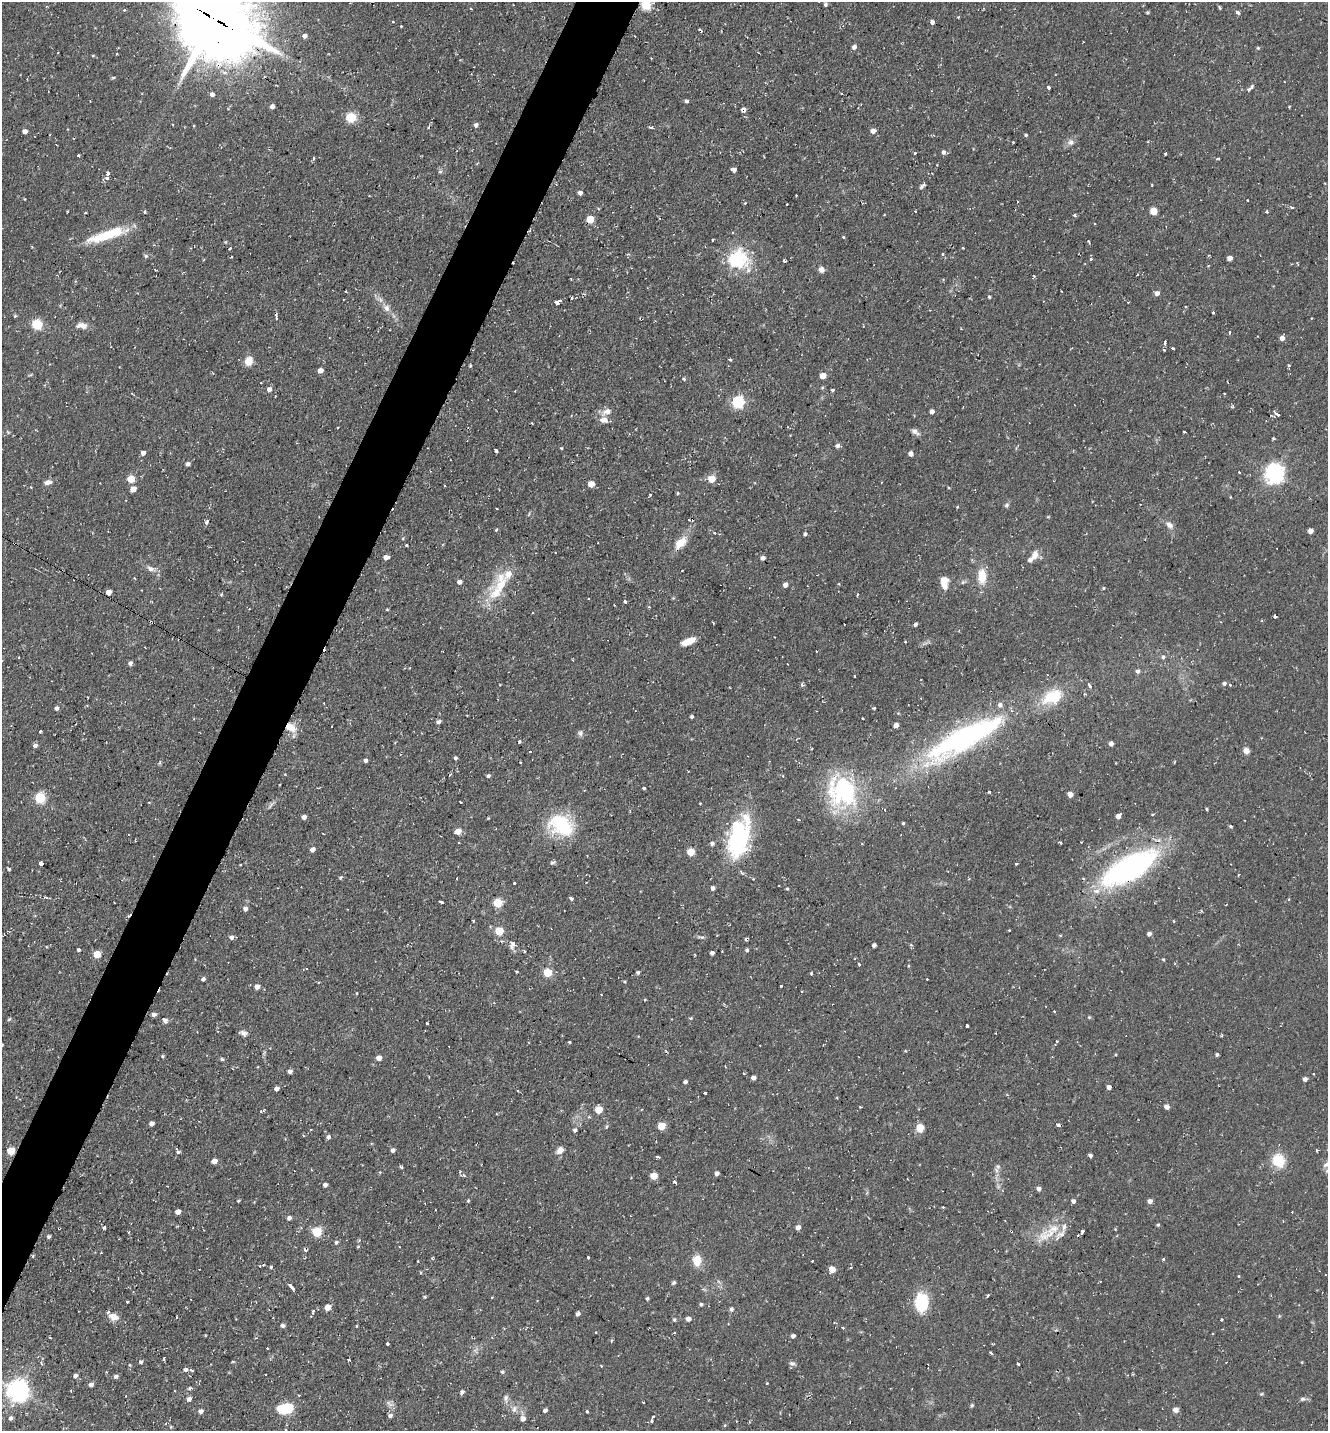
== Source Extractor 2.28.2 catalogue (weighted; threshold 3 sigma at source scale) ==
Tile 7 of 4 x 4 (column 3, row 2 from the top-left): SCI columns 2928-4253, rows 2857-4285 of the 5727 x 5714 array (HDU 1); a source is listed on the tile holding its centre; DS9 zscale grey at full resolution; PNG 1330 x 1433 px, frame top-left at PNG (2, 2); no overlay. Shown black and unused: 4% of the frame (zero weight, under 2 of 3 exposures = <1% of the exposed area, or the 3 px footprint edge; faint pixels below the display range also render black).
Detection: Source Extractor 2.28.2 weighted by HDU 2 'WHT'; one run over the whole footprint, this tile lists its part. Background 0.0823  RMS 0.0071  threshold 0.0319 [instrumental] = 3 sigma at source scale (4.5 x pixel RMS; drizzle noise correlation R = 1.50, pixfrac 1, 0.05/0.05 arcsec/px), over >= 5 px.
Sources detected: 439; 2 inside a brighter object's white glare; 33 cosmic-ray / hot-pixel residue — not listed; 13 inside a brighter listed object's ellipse — not listed separately; the other 391 listed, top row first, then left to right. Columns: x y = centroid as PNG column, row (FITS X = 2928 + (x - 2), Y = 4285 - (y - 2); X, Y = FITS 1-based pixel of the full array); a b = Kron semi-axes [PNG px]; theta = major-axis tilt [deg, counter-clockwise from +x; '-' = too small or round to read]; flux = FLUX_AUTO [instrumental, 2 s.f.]
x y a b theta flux
825 4 3 3 - 1.5
646 5 12 12 - 11
1220 8 6 3 -61 0.85
471 9 3 2 - 0.93
124 10 4 3 - 0.94
1147 12 4 4 - 0.81
1237 12 4 3 - 7.9
958 17 3 3 - 0.69
214 18 30 26 -45 6000
393 21 3 3 - 0.73
932 22 4 3 - 13
304 36 5 4 - 2.7
854 47 5 5 - 2.5
1258 48 4 3 - 0.75
117 54 3 2 - 0.6
93 56 5 3 - 0.66
651 58 2 2 - 0.58
225 72 6 6 - 2.7
1049 87 3 3 - 4.1
1251 87 9 5 53 1.9
212 94 5 4 - 2.5
686 101 4 4 - 1.6
272 106 5 4 - 2.4
1289 106 4 3 - 0.71
744 110 6 5 - 2.5
351 118 5 5 - 48
476 125 5 4 - 2.6
429 127 4 3 - 1.1
651 127 5 3 - 1.3
25 131 4 4 - 3.4
873 131 6 4 12 4.1
1026 135 4 4 - 0.91
1071 142 10 8 11 3.4
943 152 5 4 - 2
915 153 3 3 - 1.3
1166 154 3 3 - 1.8
79 156 3 3 - 2
314 158 3 3 - 1.7
1218 158 4 3 - 0.64
734 170 5 4 - 2.9
440 172 6 4 1 1.1
108 173 3 3 - 5.8
107 178 4 4 - 2.1
1324 183 4 2 - 0.55
923 185 9 4 46 1.9
580 193 4 4 - 2.7
796 195 2 2 - 0.53
1247 200 2 2 - 0.77
745 203 4 3 - 0.92
787 204 2 2 - 0.72
1292 207 6 4 -17 1
915 211 3 3 - 0.73
1153 211 6 6 - 7.2
145 212 4 3 - 1.9
1266 212 3 3 - 1.5
85 213 3 2 - 0.59
1075 215 3 3 - 2
590 219 5 5 - 20
1095 224 3 2 - 0.76
106 236 53 11 16 27
843 237 3 3 - 1.8
712 240 3 3 - 2.8
1088 241 3 2 - 0.87
963 248 3 2 - 0.88
943 254 5 3 - 0.69
146 256 5 5 - 1.3
1230 258 4 4 - 4.1
1091 259 3 3 - 1.7
735 260 10 8 -3 120
784 261 6 2 -45 0.79
821 270 7 6 - 3.5
345 291 3 2 - 0.75
1062 291 3 2 - 0.96
1157 293 5 4 - 3.7
989 297 4 3 - 1.1
572 298 3 3 - 3.1
343 299 2 2 - 0.68
558 302 6 3 26 5.5
1185 307 3 3 - 2
386 308 10 8 -52 4
1213 312 3 3 - 1.6
15 316 4 4 - 0.9
276 318 5 4 - 1.8
1311 318 3 2 - 0.71
641 319 3 2 - 1.1
36 324 5 5 - 52
82 326 15 8 -5 4.9
1230 332 4 3 - 1.2
1282 338 5 4 - 4
1165 343 5 3 - 3.9
1173 349 3 3 - 3.5
1164 350 3 3 - 0.99
730 360 4 3 - 0.82
248 361 10 9 - 6.8
470 366 4 3 - 0.9
1289 366 4 3 - 1.1
320 370 4 4 - 4.7
823 376 5 4 - 9.9
684 379 4 4 - 1.1
261 383 2 2 - 0.67
269 389 5 5 - 3.2
832 390 4 3 - 0.99
515 391 3 2 - 0.55
1224 393 2 2 - 0.59
738 402 6 5 - 110
607 411 13 7 25 5.3
932 411 4 4 - 2.8
1277 414 7 3 -35 3.4
604 420 12 8 -9 4.3
915 432 12 5 -37 2.8
1184 432 3 2 - 0.95
1273 438 4 3 - 0.88
837 446 7 5 32 1.7
561 448 4 3 - 0.69
496 451 4 4 - 5.3
143 453 5 4 - 2.5
911 454 4 4 - 3.4
188 464 5 4 - 1.9
1239 472 3 2 - 1
1274 474 8 7 - 290
131 479 5 5 - 17
712 479 6 6 - 11
47 482 10 6 10 3.1
591 484 5 5 - 9.9
445 485 3 3 - 1.8
31 487 3 2 - 1.1
133 489 5 4 - 6.1
677 493 3 3 - 1.3
650 495 3 3 - 2.3
1006 505 7 5 41 1.5
957 507 4 3 - 0.56
496 509 3 3 - 1
529 514 6 3 71 0.78
207 521 4 3 - 9
1169 525 11 7 -45 3.9
496 530 4 3 - 0.76
1310 531 4 4 - 5.5
805 534 4 4 - 1.5
680 543 17 9 43 11
15 544 3 3 - 1.2
406 545 3 2 - 0.7
1035 555 12 9 74 5.1
386 557 5 4 - 4
763 558 5 4 - 3
150 569 12 7 -22 3.7
682 570 3 2 - 0.53
982 576 20 11 89 12
459 582 5 4 - 3.1
963 582 6 5 - 1.2
839 584 4 3 - 0.74
501 585 35 17 84 22
785 585 5 4 - 3.6
944 586 11 7 -58 5.1
1104 588 5 3 - 0.68
109 592 5 4 - 5.3
221 594 5 3 - 0.72
673 598 4 4 - 0.65
625 602 4 3 - 1.9
649 607 4 3 - 0.74
387 609 5 3 - 0.63
1275 616 4 3 - 2.7
713 623 3 2 - 0.99
915 624 4 3 - 1.6
689 641 15 6 22 9.7
19 657 3 2 - 0.61
1163 657 5 5 - 1.6
130 663 5 4 - 2.3
1137 671 6 5 - 1.8
855 676 3 3 - 1.7
1224 683 5 5 - 1.5
802 685 5 4 - 1.7
1089 685 6 3 -51 2.8
1230 685 3 3 - 1
323 703 3 2 - 0.47
56 708 5 4 - 2.2
898 713 4 4 - 0.69
691 716 3 3 - 1.3
438 722 6 4 25 1.7
896 725 6 4 44 3.1
291 727 14 10 -33 10
40 731 3 3 - 1.4
979 732 156 25 32 160
580 733 8 7 - 2
519 741 3 3 - 2
1111 743 4 4 - 2.6
35 745 5 4 - 2.5
530 751 3 2 - 0.68
1246 751 7 6 - 3.6
455 758 4 4 - 1.3
365 761 4 4 - 2.3
488 776 5 4 - 1.3
644 788 4 3 - 2
989 791 3 3 - 2.1
843 792 39 33 -62 87
1070 794 4 4 - 6.9
39 798 5 5 - 55
461 802 2 2 - 0.6
1207 809 5 3 - 0.76
1118 816 5 4 - 3.6
304 817 4 4 - 3
903 823 3 3 - 0.92
561 825 28 21 -29 46
1231 826 4 3 - 0.99
458 831 5 5 - 8.7
738 840 46 22 73 83
1060 842 4 3 - 1.9
712 843 5 4 - 1.9
312 849 5 4 - 3.2
691 852 5 5 - 17
552 863 7 5 19 1.4
41 864 4 3 - 7.8
240 864 2 2 - 0.7
1016 864 3 3 - 0.73
1129 868 55 22 29 180
9 869 4 3 - 1.3
340 878 5 4 - 1
457 878 3 2 - 0.59
753 879 3 3 - 0.73
514 883 3 3 - 2.9
713 888 4 4 - 2.3
787 888 4 3 - 0.79
45 897 5 3 - 2.7
571 898 5 3 - 1.4
1289 899 3 3 - 0.96
441 902 4 3 - 2.2
497 903 5 5 - 33
245 909 5 5 - 2.2
473 921 3 3 - 0.96
499 931 5 5 - 23
1149 934 4 4 - 2.4
232 937 5 5 - 2.7
701 937 11 4 -15 1.5
513 944 4 4 - 8.4
874 945 4 4 - 2.6
78 950 4 3 - 2.9
747 950 4 4 - 1.6
524 951 3 3 - 1
712 953 4 4 - 1.7
97 954 5 4 - 18
695 955 3 2 - 0.65
1163 960 4 3 - 0.82
859 964 3 3 - 2
517 971 3 3 - 1.3
638 972 5 4 - 1.3
547 973 5 5 - 28
811 973 3 3 - 1.6
203 979 5 4 - 1.6
781 986 3 3 - 3.4
257 987 6 5 - 3.5
357 993 3 3 - 1.2
645 1000 5 3 - 0.61
1054 1011 3 2 - 1.1
154 1015 5 4 - 2.6
1089 1017 5 4 - 0.89
691 1018 5 4 - 0.77
9 1019 6 4 44 0.93
165 1021 6 5 - 2.7
427 1023 3 3 - 1.5
967 1026 3 3 - 4.9
244 1033 10 6 -18 2.9
1057 1041 3 3 - 0.87
569 1042 3 3 - 1.9
2 1045 3 3 - 0.82
1217 1055 4 4 - 1.2
163 1056 4 3 - 1
379 1058 4 4 - 5
222 1059 5 4 - 1
725 1066 3 2 - 0.5
290 1071 5 4 - 2.5
753 1078 5 4 - 2.6
1305 1079 4 4 - 2.7
685 1082 4 4 - 1.9
1109 1087 4 4 - 3.3
277 1089 4 4 - 2.7
517 1091 3 2 - 0.75
704 1093 3 3 - 2.9
1167 1106 4 4 - 5.1
599 1110 5 5 - 18
261 1111 4 3 - 0.94
589 1117 4 4 - 0.76
151 1123 5 4 - 3.3
1058 1125 4 3 - 4
661 1126 5 5 - 18
607 1127 6 4 57 1.1
920 1128 9 8 - 7.4
575 1130 5 4 - 1.7
303 1135 4 3 - 0.55
328 1137 5 5 - 2.1
393 1150 4 4 - 2.4
560 1150 9 7 44 4.2
1317 1150 4 3 - 0.8
10 1151 5 5 - 20
178 1151 8 4 -56 1.5
1090 1155 4 3 - 1.6
658 1157 4 3 - 1.9
1278 1160 16 13 -60 18
214 1161 5 4 - 4.9
1327 1165 11 10 - 4.4
998 1166 8 6 69 2.2
401 1167 4 3 - 1.3
717 1173 4 4 - 2.5
464 1175 5 4 - 1.2
654 1176 5 5 - 13
674 1181 4 3 - 2.3
325 1185 5 4 - 1.9
1038 1189 6 5 - 2.2
238 1201 4 3 - 0.84
468 1201 4 3 - 0.74
1073 1201 4 4 - 2.3
1150 1201 5 5 - 3.1
943 1207 3 3 - 0.91
178 1212 5 4 - 4.2
289 1218 5 4 - 2.3
1158 1225 4 4 - 0.88
798 1227 5 4 - 3.9
104 1228 3 3 - 2.2
129 1232 4 2 - 0.62
317 1232 5 5 - 41
1082 1232 4 3 - 1.8
1048 1234 33 14 23 18
336 1242 5 4 - 1.4
305 1250 6 3 -48 1
33 1256 4 4 - 0.76
588 1257 3 3 - 2.8
1163 1259 4 3 - 0.89
697 1260 11 8 88 12
418 1261 3 2 - 1
812 1261 3 3 - 1.9
832 1269 5 5 - 7.8
1239 1276 3 3 - 1.1
674 1283 6 4 45 1.2
291 1286 7 3 -54 6.1
988 1295 3 3 - 1.6
425 1297 5 3 - 0.71
647 1298 4 3 - 1.2
127 1302 3 3 - 0.94
921 1302 21 15 88 28
701 1304 5 4 - 1.3
328 1307 5 4 - 8.8
731 1309 5 5 - 2
313 1311 7 4 71 1.6
578 1314 4 4 - 2.4
113 1317 14 9 -16 5.3
177 1317 3 2 - 0.9
688 1319 5 4 - 4
1222 1319 3 3 - 1.2
674 1320 5 4 - 0.97
283 1326 5 5 - 1.6
356 1326 3 2 - 1
843 1328 3 2 - 1.3
793 1336 4 4 - 1.8
387 1343 3 3 - 4
991 1353 3 3 - 2.4
164 1358 4 3 - 3.2
349 1360 3 3 - 0.97
233 1361 4 3 - 0.64
141 1362 5 4 - 1.3
792 1363 9 5 -1 1.9
42 1364 5 3 - 0.82
1018 1364 3 3 - 1.8
130 1365 5 4 - 0.8
601 1365 4 2 - 0.55
186 1370 6 5 - 1.8
502 1372 5 4 - 1.2
265 1375 3 2 - 0.95
75 1376 5 4 - 2.3
116 1376 6 5 - 1.7
767 1384 3 2 - 0.88
91 1385 5 4 - 2.6
189 1388 6 4 38 1.1
18 1391 7 7 - 580
462 1392 5 4 - 1.7
1261 1394 5 4 - 0.81
506 1398 11 7 90 2.9
189 1399 6 5 - 2.5
1302 1399 7 5 15 1.6
643 1402 3 2 - 0.52
390 1404 13 6 -35 2.8
972 1405 5 4 - 1.1
288 1408 12 8 13 30
514 1409 9 6 74 2.9
545 1410 4 4 - 2
1175 1410 5 4 - 5.2
201 1411 5 4 - 2.9
587 1411 3 3 - 1.5
390 1416 6 5 - 1.9
653 1417 3 2 - 1.3
11 1418 5 5 - 1.9
523 1418 5 5 - 3.9
651 1421 3 3 - 1.3
171 1427 5 3 - 0.77
Overlapping masked pixels (flux is a lower limit): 9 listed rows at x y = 214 18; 744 110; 590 219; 641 319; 15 544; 291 727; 979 732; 1129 868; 10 1151
Isophote crosses this tile's border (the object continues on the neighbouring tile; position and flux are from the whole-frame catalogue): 4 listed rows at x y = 646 5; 214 18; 2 1045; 1327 1165
Unlisted compact peaks at least as high as the median listed source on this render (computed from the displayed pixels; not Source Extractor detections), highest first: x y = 271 1267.